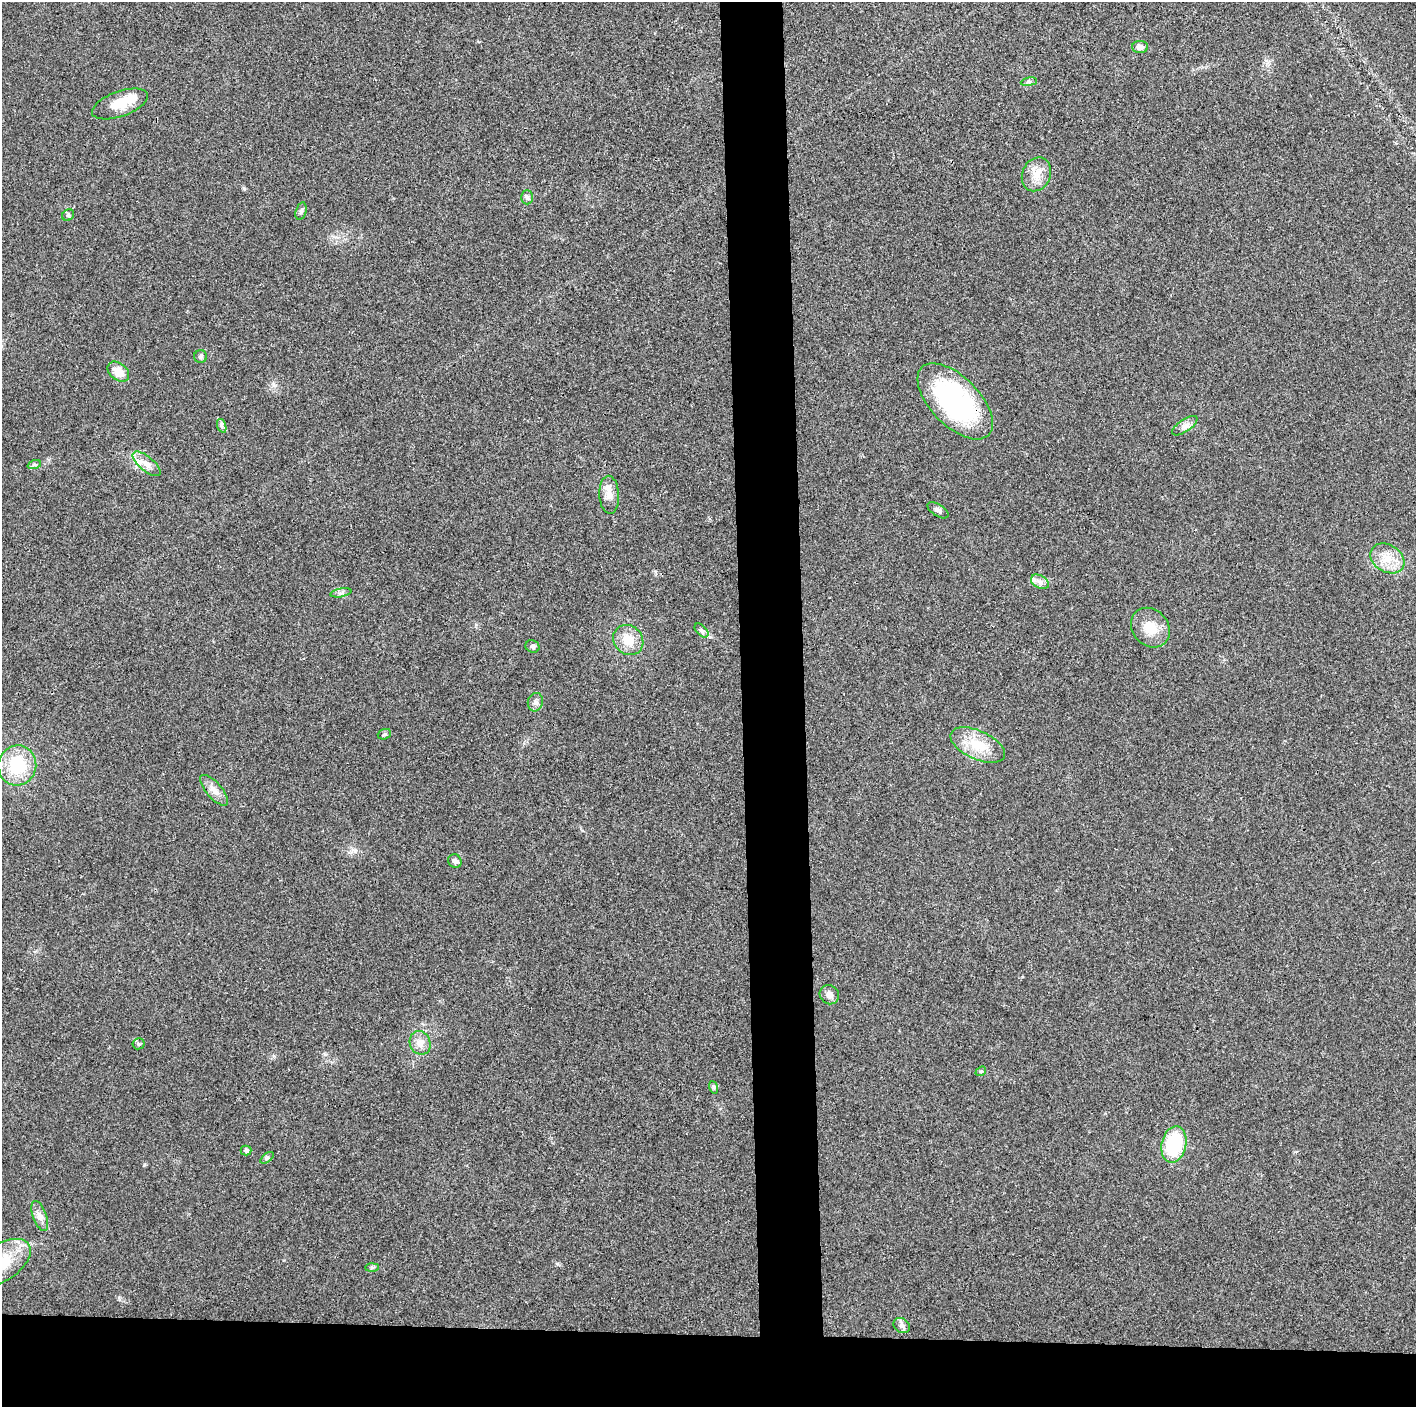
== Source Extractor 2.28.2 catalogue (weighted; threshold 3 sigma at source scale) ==
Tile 8 of 3 x 3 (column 2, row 3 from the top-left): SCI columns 1415-2828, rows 6-1410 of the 4242 x 4224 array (HDU 1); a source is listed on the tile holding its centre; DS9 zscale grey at full resolution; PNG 1418 x 1409 px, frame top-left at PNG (2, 2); each listed source drawn as its Kron ellipse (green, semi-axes under 4 px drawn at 4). Shown black and unused: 9% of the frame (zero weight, under 3 of 4 exposures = <1% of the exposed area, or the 3 px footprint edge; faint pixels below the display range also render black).
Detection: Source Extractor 2.28.2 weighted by HDU 2 'WHT'; one run over the whole footprint, this tile lists its part. Background 0.0211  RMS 0.0056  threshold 0.0251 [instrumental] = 3 sigma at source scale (4.5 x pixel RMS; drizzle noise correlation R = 1.50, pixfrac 1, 0.05/0.05 arcsec/px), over >= 5 px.
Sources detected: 42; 1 inside a brighter object's white glare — neither listed nor drawn; the other 41 listed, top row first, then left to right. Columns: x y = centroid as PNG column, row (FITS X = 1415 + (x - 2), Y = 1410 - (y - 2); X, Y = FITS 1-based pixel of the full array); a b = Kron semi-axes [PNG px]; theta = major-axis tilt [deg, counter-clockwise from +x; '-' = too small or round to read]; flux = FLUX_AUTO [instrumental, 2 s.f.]
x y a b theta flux
1140 47 8 6 -1 2.9
1029 82 8 4 8 1.2
120 104 29 12 20 11
1036 174 17 14 65 7.9
527 197 7 6 - 1.4
301 211 9 5 74 1.4
68 215 6 5 - 0.99
201 356 6 6 - 1.2
118 372 12 8 -40 7.2
955 401 47 24 -46 85
222 426 7 4 -71 1.3
1185 426 15 6 34 2.9
146 464 17 7 -39 4.6
34 465 7 4 18 1
609 495 19 10 -87 5.3
938 510 12 6 -32 1.8
1387 558 18 13 -32 9.4
1040 582 10 6 -30 2.4
341 593 10 3 11 1.2
1150 628 21 18 -48 10
701 630 8 5 -45 1.3
628 640 16 14 -45 9.6
532 646 7 6 - 1.5
535 702 9 7 74 2.1
384 734 7 5 21 0.9
978 745 29 14 -24 15
17 765 20 19 - 26
214 790 19 7 -48 4.5
455 861 7 6 - 2
829 995 10 9 - 2.7
420 1043 12 10 -69 4.4
138 1044 6 5 - 1.1
981 1071 6 4 40 0.75
713 1087 6 4 -70 0.83
1174 1144 18 12 77 35
246 1150 5 5 - 1.5
267 1158 8 4 38 0.96
40 1216 16 7 -70 3.4
2 1263 33 18 34 22
372 1267 7 4 1 1
902 1326 9 7 -38 1.9
Overlapping masked pixels (flux is a lower limit): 1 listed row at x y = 955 401
Isophote crosses this tile's border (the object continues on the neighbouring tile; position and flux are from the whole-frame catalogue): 1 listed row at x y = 2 1263
Unlisted compact peaks at least as high as the median listed source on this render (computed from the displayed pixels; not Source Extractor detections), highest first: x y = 325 1054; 244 188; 710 637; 355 851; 557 1264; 274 1056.